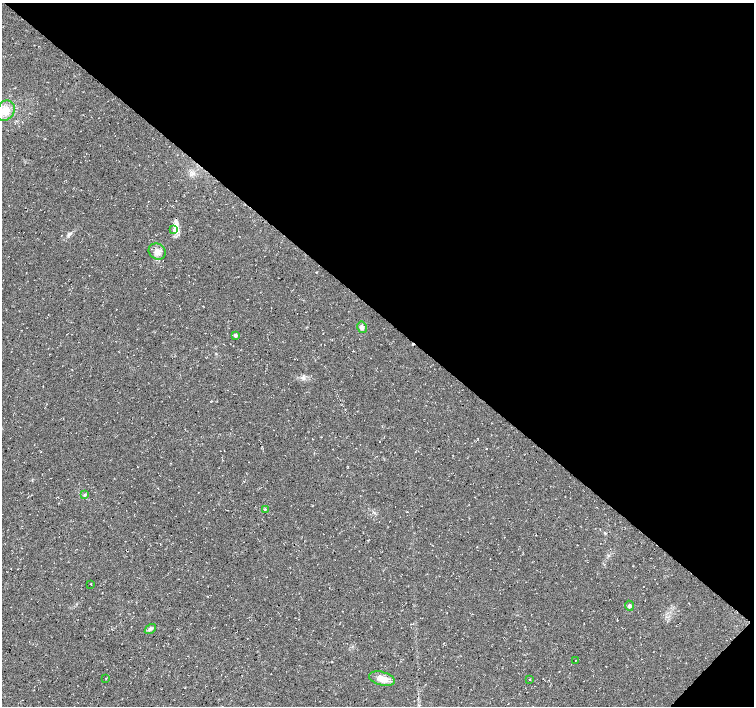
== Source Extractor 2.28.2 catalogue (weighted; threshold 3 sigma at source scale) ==
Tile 8 of 4 x 4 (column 4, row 2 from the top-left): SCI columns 4515-6017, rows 3050-4457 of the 6017 x 6031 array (HDU 1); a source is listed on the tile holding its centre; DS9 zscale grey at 2 x 2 block average (1 PNG px = mean of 2 x 2 image px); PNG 756 x 708 px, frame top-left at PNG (2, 3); each listed source drawn as its Kron ellipse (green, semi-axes under 4 px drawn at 4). Shown black and unused: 45% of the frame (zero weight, under 3 of 4 exposures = <1% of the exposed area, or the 3 px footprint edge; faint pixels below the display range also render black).
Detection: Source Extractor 2.28.2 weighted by HDU 2 'WHT'; one run over the whole footprint, this tile lists its part. Background 0.0136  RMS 0.0049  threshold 0.0221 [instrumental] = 3 sigma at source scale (4.5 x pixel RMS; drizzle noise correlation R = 1.50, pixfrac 1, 0.0396/0.0396 arcsec/px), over >= 5 px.
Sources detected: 15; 1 cosmic-ray / hot-pixel residue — neither listed nor drawn; the other 14 listed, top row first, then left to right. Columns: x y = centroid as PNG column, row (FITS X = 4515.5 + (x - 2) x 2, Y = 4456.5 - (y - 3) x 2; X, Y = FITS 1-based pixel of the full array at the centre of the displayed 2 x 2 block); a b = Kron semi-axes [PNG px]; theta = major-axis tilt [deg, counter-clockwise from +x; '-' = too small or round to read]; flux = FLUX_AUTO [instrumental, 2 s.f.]
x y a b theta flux
5 111 10 8 57 13
174 229 4 2 - 1.7
157 252 9 7 -35 6.8
362 327 6 4 -77 3
235 335 3 3 - 2.2
85 495 3 3 - 1.2
265 509 3 3 - 1.1
90 584 2 2 - 0.52
629 606 5 4 - 2.6
150 629 6 4 35 2.2
575 660 2 2 - 0.35
106 678 2 2 - 0.47
382 679 13 6 -15 13
530 679 2 2 - 1.2
Diffuse or blended objects may show on this block-average render without a row.